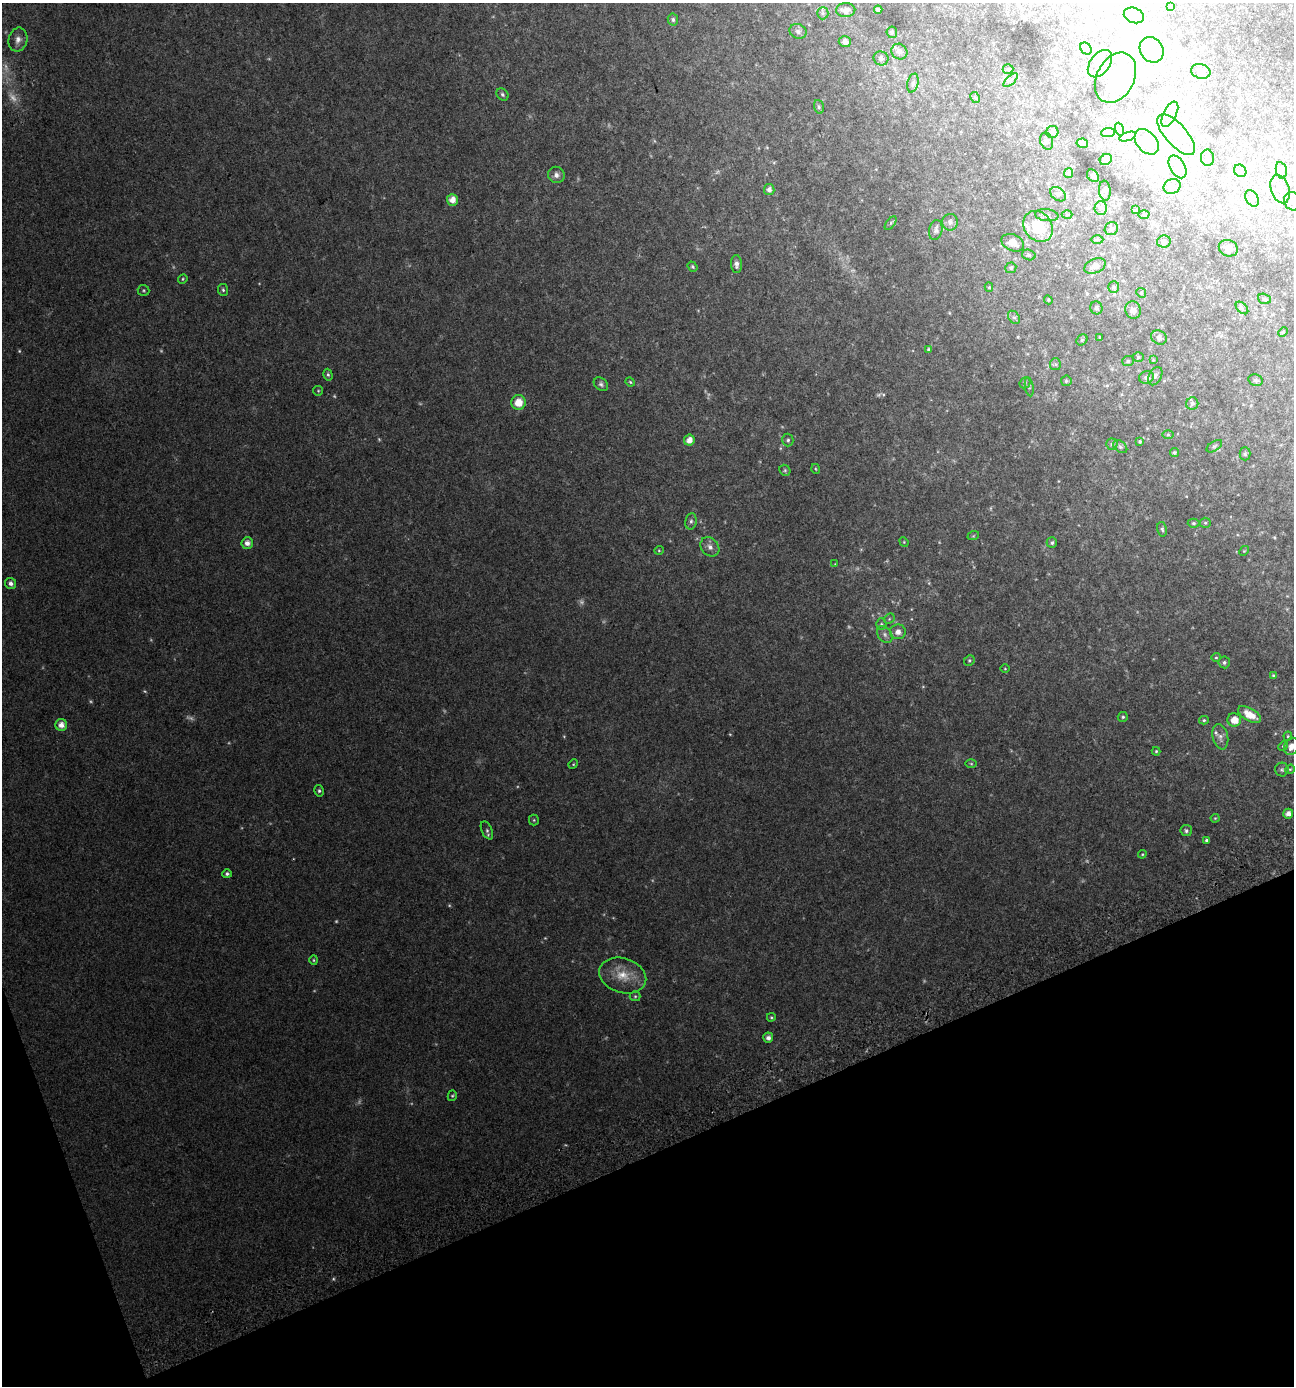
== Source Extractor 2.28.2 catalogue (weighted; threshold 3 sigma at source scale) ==
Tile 14 of 4 x 4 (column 2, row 4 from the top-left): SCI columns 1395-2686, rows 52-1435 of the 5420 x 5628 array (HDU 1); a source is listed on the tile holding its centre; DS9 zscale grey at full resolution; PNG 1296 x 1388 px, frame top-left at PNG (2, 3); each listed source drawn as its Kron ellipse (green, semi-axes under 4 px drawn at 4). Shown black and unused: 19% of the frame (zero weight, under 2 of 3 exposures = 2% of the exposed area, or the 3 px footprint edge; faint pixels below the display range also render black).
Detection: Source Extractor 2.28.2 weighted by HDU 2 'WHT'; one run over the whole footprint, this tile lists its part. Background 0.0287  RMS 0.008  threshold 0.0362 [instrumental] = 3 sigma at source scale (4.5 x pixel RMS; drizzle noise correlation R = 1.50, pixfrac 1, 0.0396/0.0396 arcsec/px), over >= 5 px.
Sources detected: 194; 20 too faint to see at this stretch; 7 inside a brighter object's white glare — neither listed nor drawn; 5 inside a brighter listed object's ellipse — not listed separately; the other 162 listed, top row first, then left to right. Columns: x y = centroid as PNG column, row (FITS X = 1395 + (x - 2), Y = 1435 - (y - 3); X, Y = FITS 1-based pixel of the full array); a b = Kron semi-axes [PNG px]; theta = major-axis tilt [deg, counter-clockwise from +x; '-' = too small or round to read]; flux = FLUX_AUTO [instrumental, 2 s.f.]
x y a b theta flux
1170 7 4 4 - 3.3
846 10 9 7 3 4.6
878 10 4 4 - 2.3
823 13 6 5 - 1.5
1134 15 10 7 -20 4.7
673 19 6 5 - 1.8
798 31 9 7 -20 2.6
892 32 6 5 - 1.8
18 40 12 9 78 5
845 42 6 5 - 2.9
1086 49 6 5 - 1.5
1152 50 13 11 -57 9.9
899 52 8 7 - 3.8
881 58 7 7 - 2.2
1100 64 15 10 52 8.2
1008 69 5 5 - 1.1
1201 71 10 7 -17 3
1115 78 26 19 62 32
1011 80 9 4 43 1.7
913 83 9 5 76 2.1
502 94 7 5 -47 1.7
975 97 6 4 -60 1.2
819 107 7 4 -74 1.5
1170 114 14 6 63 5.1
1119 129 7 4 -71 1.3
1052 132 6 6 - 4.1
1108 133 7 4 2 1.7
1176 135 25 10 -48 16
1127 137 9 4 19 1.8
1047 141 9 6 -68 1.9
1147 142 14 9 -50 8.9
1082 143 6 4 -11 4.2
1207 158 8 6 -80 2.5
1106 159 6 5 - 5.1
1177 167 12 7 -60 4.5
1281 170 8 5 -78 1.8
1240 171 7 5 -42 1.9
1068 173 5 4 - 1.7
556 175 8 8 - 3.3
1093 176 7 5 -50 1.9
1172 186 9 7 25 3.6
769 189 5 5 - 3.3
1280 189 14 9 -72 5.7
1105 191 10 6 -85 2.1
1058 194 8 6 -37 2.4
1252 198 9 6 -64 2.5
452 200 6 5 - 6.8
1293 201 9 8 - 3.6
1101 208 6 6 - 2.5
1136 210 3 3 - 0.89
1144 214 5 3 - 0.73
1047 215 12 6 -7 2.5
1067 215 5 3 - 0.87
950 222 8 8 - 3.5
891 223 8 4 52 1.3
1038 226 16 13 -52 29
1111 229 7 6 - 2
936 230 10 6 78 2.7
1097 240 6 4 -1 1.3
1164 241 7 6 - 1.6
1013 243 12 8 -25 7.7
1228 248 10 8 -26 4.4
1029 255 7 5 -18 1.4
736 264 9 5 -86 3
1095 266 11 7 24 5.4
692 267 5 4 - 1.2
1011 268 5 5 - 1.4
183 279 5 4 - 0.89
989 287 4 4 - 1
1114 287 6 5 - 1.4
144 290 6 5 - 1.1
223 290 6 5 - 1.4
1141 293 5 4 - 0.9
1264 299 6 5 - 1.3
1048 300 4 4 - 0.84
1096 308 6 6 - 1.7
1242 308 7 4 -45 1.4
1133 310 9 7 -65 3.9
1014 317 7 5 -50 1.8
1283 332 5 3 - 0.85
1100 337 4 2 - 0.78
1159 337 8 6 -34 2.4
1082 340 6 5 - 1.2
929 350 4 4 - 1.8
1138 357 5 5 - 1.2
1153 360 4 4 - 0.61
1128 361 6 5 - 1.3
1055 364 6 5 - 1.5
328 375 6 4 -73 1.3
1155 376 10 6 61 2.3
1146 377 7 6 - 3
1256 380 7 5 -20 1.4
1066 381 5 5 - 1.3
630 382 5 4 - 0.93
1025 383 6 5 - 1.2
601 384 8 6 -41 2.1
1029 387 9 3 -80 0.97
318 391 5 5 - 0.9
518 402 7 7 - 12
1192 403 6 6 - 1.9
1168 435 6 4 0 0.99
689 440 5 5 - 5.8
788 440 6 5 - 1.7
1140 442 4 4 - 1
1112 444 5 5 - 1.3
1214 446 9 5 33 1.5
1120 447 8 5 -38 1.6
1174 453 4 4 - 1.1
1245 454 6 5 - 1.4
816 469 5 3 - 0.73
785 470 6 5 - 1.2
691 521 8 5 80 2.2
1193 523 6 4 0 1.2
1205 523 5 5 - 1.1
1162 529 7 4 -78 1.6
973 536 6 3 18 0.84
904 542 5 4 - 0.84
247 543 6 6 - 4.3
1052 543 5 5 - 1.7
710 547 10 8 -48 4.3
659 550 4 4 - 0.76
1244 551 5 4 - 0.74
835 564 4 4 - 0.6
11 583 6 5 - 2.8
889 619 6 4 46 1.2
881 624 5 5 - 1.4
898 632 8 7 - 5.1
885 634 9 6 -52 2.9
1216 657 5 4 - 0.97
969 660 6 5 - 1.2
1224 662 6 5 - 1.8
1005 669 5 3 - 0.62
1273 675 4 3 - 0.71
1249 715 13 6 -30 12
1123 717 5 5 - 1.3
1204 720 5 4 - 1.1
1234 720 7 6 - 9.2
61 725 6 6 - 5.7
1288 736 4 4 - 0.84
1220 737 13 7 -78 3.8
1283 746 5 4 - 1
1291 746 9 7 66 6.2
1156 751 4 4 - 0.87
573 764 5 4 - 0.81
971 764 6 4 -1 1
1290 769 5 4 - 0.85
1282 770 7 7 - 1.8
319 791 5 4 - 1.4
1288 814 5 5 - 3.9
1215 818 4 4 - 0.76
534 820 5 5 - 0.99
487 830 9 5 -66 1.9
1186 831 6 5 - 1.8
1206 840 4 4 - 1.3
1142 854 4 4 - 0.76
227 874 5 4 - 1.7
314 960 5 4 - 0.96
623 976 24 17 -18 17
635 996 5 5 - 1
771 1017 4 3 - 0.93
768 1038 5 5 - 3.2
452 1096 5 4 - 1
Isophote crosses this tile's border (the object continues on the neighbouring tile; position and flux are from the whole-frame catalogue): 3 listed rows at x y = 1170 7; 1293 201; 1291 746
Unlisted compact peaks at least as high as the median listed source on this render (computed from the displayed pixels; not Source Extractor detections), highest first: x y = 1018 337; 929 583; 1274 537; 924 981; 517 787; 564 737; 923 687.